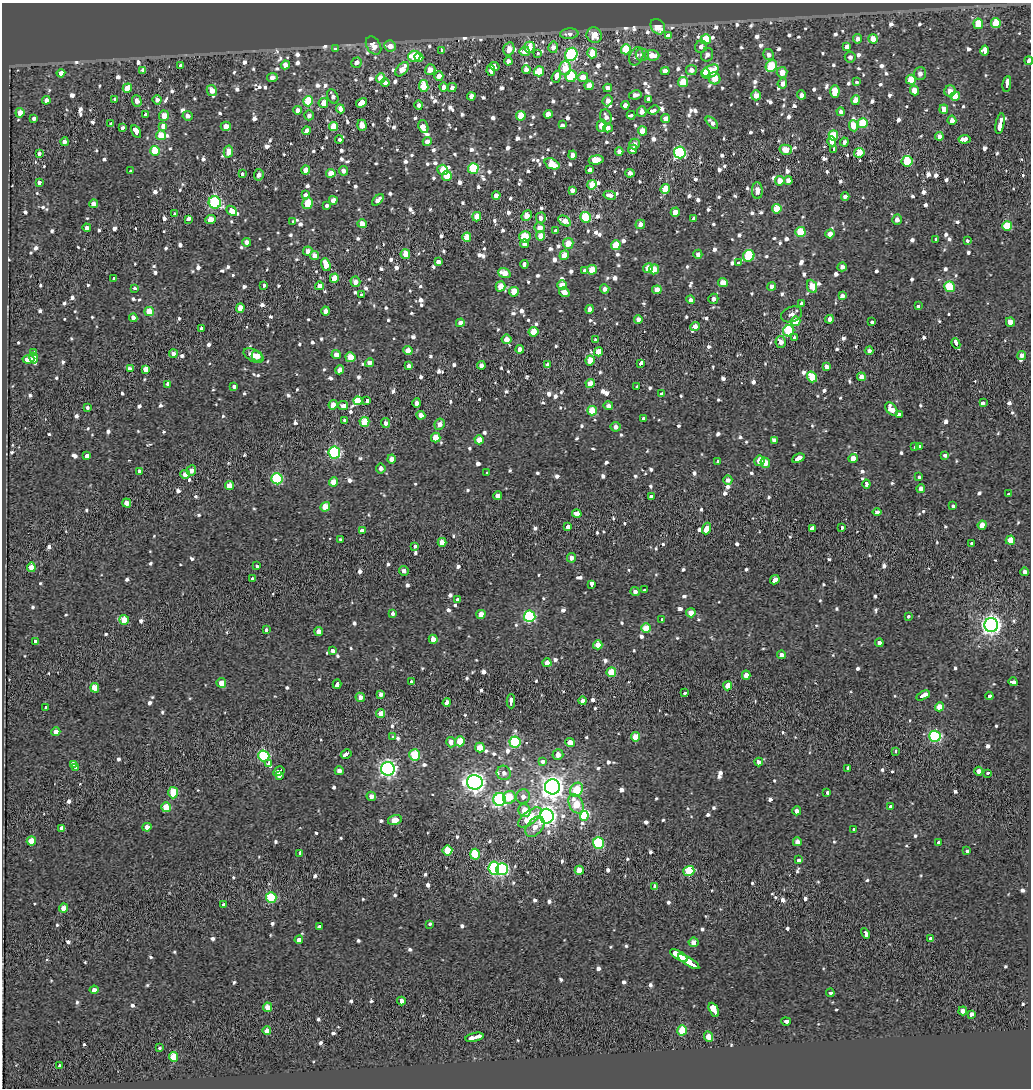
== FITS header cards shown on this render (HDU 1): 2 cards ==
NAXIS1  =                 1029
NAXIS2  =                 1086

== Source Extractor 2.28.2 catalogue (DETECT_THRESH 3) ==
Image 1029 x 1086 px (HDU 1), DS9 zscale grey, 1 PNG px = 1 image px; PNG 1033 x 1090 px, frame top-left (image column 1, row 1086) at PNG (2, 3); each listed source drawn as its Kron ellipse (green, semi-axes under 4 px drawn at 4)
Background -0.598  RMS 0.34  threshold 1.03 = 3 sigma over >= 5 px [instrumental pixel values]
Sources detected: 1239; of the 1239, the 500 brightest by FLUX_AUTO listed and drawn (739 fainter detections omitted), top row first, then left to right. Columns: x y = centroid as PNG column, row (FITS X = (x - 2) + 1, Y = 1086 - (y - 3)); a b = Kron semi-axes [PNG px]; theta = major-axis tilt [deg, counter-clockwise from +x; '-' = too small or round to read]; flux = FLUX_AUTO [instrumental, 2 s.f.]
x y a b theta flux
996 23 5 4 - 630
978 24 5 5 - 580
658 27 8 6 -52 510
569 34 9 5 5 150
594 35 8 7 - 400
668 36 4 3 - 400
706 39 5 5 - 830
858 39 5 4 - 140
873 39 5 4 - 410
374 45 10 6 -58 280
390 46 6 5 - 200
529 47 5 5 - 350
553 47 5 5 - 160
701 47 6 6 - 120
847 47 3 3 - 2500
335 48 4 3 - 820
509 49 7 5 76 250
626 49 5 5 - 880
442 50 4 3 - 190
985 50 5 4 - 1100
525 51 5 5 - 290
538 53 3 3 - 110
592 53 5 5 - 630
571 54 7 6 - 3200
642 55 6 6 - 150
652 55 7 5 -5 330
707 55 7 6 - 130
769 55 5 5 - 120
414 56 6 5 - 820
636 56 9 6 66 120
419 57 4 4 - 250
850 57 5 5 - 110
508 61 4 4 - 130
1029 61 4 3 - 480
356 63 5 5 - 160
285 65 4 4 - 210
180 66 3 3 - 170
494 66 5 3 - 580
771 66 6 5 - 1100
565 68 7 6 - 550
402 69 8 5 49 360
143 70 4 4 - 160
430 70 5 5 - 210
491 70 6 4 -82 150
526 70 4 4 - 180
691 70 5 5 - 170
539 71 5 5 - 500
665 71 4 4 - 190
710 71 9 6 32 990
782 72 5 5 - 310
61 73 4 4 - 190
705 73 4 4 - 370
920 74 6 6 - 140
439 76 5 4 - 230
571 76 6 5 - 1400
272 77 5 4 - 170
556 77 6 3 71 1200
583 77 5 4 - 350
380 78 5 4 - 410
715 78 6 6 - 420
911 80 5 5 - 580
683 82 5 5 - 660
856 82 3 3 - 340
385 83 4 4 - 180
782 83 5 4 - 140
1007 84 8 3 81 1200
589 85 5 4 - 290
424 86 6 4 -81 780
444 87 4 4 - 160
452 87 4 4 - 150
127 88 5 4 - 530
608 88 4 4 - 130
212 91 6 4 -62 210
914 91 5 4 - 380
950 91 5 5 - 180
835 92 6 4 89 530
635 95 6 4 10 110
756 95 5 5 - 230
801 95 4 4 - 120
333 96 8 5 -64 110
471 96 4 4 - 160
955 96 5 4 - 390
115 99 3 3 - 180
648 99 4 3 - 350
46 100 4 4 - 150
157 100 5 4 - 110
856 100 5 4 - 350
137 101 6 4 -71 140
308 101 5 5 - 930
608 101 6 5 - 160
323 103 5 4 - 240
362 103 6 4 33 1500
419 105 4 4 - 110
625 105 4 4 - 140
340 109 4 4 - 230
944 109 4 4 - 250
298 110 4 4 - 140
654 110 6 3 25 210
642 111 5 4 - 140
841 112 4 4 - 140
20 113 5 4 - 270
548 114 4 4 - 270
145 115 3 3 - 230
309 115 5 4 - 120
631 115 4 3 - 200
164 116 5 5 - 300
188 116 5 4 - 110
521 116 5 4 - 510
606 117 8 5 -70 120
34 118 4 3 - 380
665 118 4 4 - 180
952 120 5 4 - 150
712 123 7 4 -44 130
863 123 5 5 - 920
111 124 3 3 - 210
1000 124 10 4 79 2300
362 125 5 4 - 220
562 125 4 3 - 860
163 126 4 4 - 470
226 126 5 4 - 190
333 126 5 4 - 560
601 126 6 4 77 340
853 126 5 4 - 340
123 127 4 3 - 680
423 127 7 4 -70 2500
608 128 5 4 - 110
307 131 4 4 - 200
642 131 4 4 - 390
136 132 7 3 -59 1200
161 135 5 5 - 510
833 135 5 4 - 590
939 136 4 4 - 140
964 139 6 4 5 400
339 140 4 3 - 420
832 141 5 4 - 260
65 142 4 4 - 130
427 142 4 4 - 160
844 142 4 4 - 110
634 144 5 5 - 110
633 149 4 4 - 220
834 149 3 3 - 210
786 150 6 5 - 350
155 151 5 5 - 950
228 151 6 4 78 280
619 152 4 4 - 120
680 152 6 6 - 3500
859 153 5 4 - 460
39 154 4 3 - 120
572 155 4 4 - 180
596 160 7 4 7 450
907 161 5 5 - 1100
552 164 8 5 -23 600
473 168 5 5 - 1400
306 170 4 4 - 250
443 170 5 5 - 430
589 170 4 3 - 920
131 171 4 3 - 270
343 171 5 4 - 120
331 173 4 4 - 380
630 173 5 4 - 160
242 174 3 3 - 240
259 175 6 4 83 140
447 176 5 4 - 600
780 181 5 4 - 270
788 181 4 4 - 140
40 182 4 3 - 440
592 185 5 4 - 470
665 189 5 4 - 520
572 190 4 4 - 140
757 191 8 5 -88 170
305 195 4 3 - 200
496 195 4 4 - 220
610 195 6 4 -11 130
845 196 4 4 - 110
333 200 4 4 - 210
378 200 7 4 42 160
215 203 6 6 - 3200
307 203 6 5 - 650
93 204 4 4 - 160
326 205 4 3 - 430
777 209 5 4 - 530
232 211 6 4 -41 1400
675 212 5 4 - 330
175 214 3 3 - 470
527 216 6 4 48 340
477 217 5 4 - 320
585 217 5 5 - 1200
541 218 5 5 - 160
188 219 4 3 - 2500
210 219 5 4 - 300
694 219 4 4 - 120
897 220 5 4 - 120
565 221 7 4 -32 230
293 222 3 3 - 130
362 224 4 4 - 250
640 224 5 4 - 160
1007 226 5 5 - 720
87 228 4 4 - 140
539 228 5 5 - 260
556 231 4 3 - 270
800 232 5 5 - 870
830 234 4 4 - 190
541 236 5 4 - 300
467 237 4 4 - 430
525 237 6 5 - 740
936 239 3 3 - 180
967 240 4 3 - 130
247 242 4 4 - 130
568 243 5 5 - 320
524 244 4 4 - 130
616 245 5 5 - 570
308 251 5 4 - 150
405 254 5 5 - 560
698 254 4 4 - 110
564 255 5 4 - 350
314 256 4 4 - 220
749 256 6 5 - 1700
438 262 4 4 - 130
739 263 4 3 - 370
524 264 4 3 - 470
326 265 6 4 -72 420
842 267 4 4 - 110
648 268 5 4 - 200
654 269 5 5 - 430
592 270 5 4 - 460
585 271 4 3 - 290
504 273 6 4 -21 370
114 278 4 3 - 320
334 278 4 4 - 320
355 282 5 5 - 170
723 283 5 4 - 360
264 285 3 3 - 430
562 285 5 4 - 370
319 286 4 4 - 130
501 286 5 5 - 380
772 286 4 4 - 130
812 286 7 5 -68 500
950 287 5 5 - 960
135 289 4 3 - 270
605 289 4 4 - 130
657 290 4 4 - 250
514 292 5 4 - 540
564 292 5 4 - 180
362 294 3 3 - 170
842 296 4 4 - 150
713 299 5 5 - 120
690 300 4 4 - 110
801 304 3 3 - 230
918 306 3 3 - 330
240 308 4 4 - 300
589 309 4 4 - 180
326 311 4 4 - 180
149 312 5 4 - 470
792 314 11 7 22 130
133 318 4 4 - 140
638 319 4 4 - 130
829 319 4 4 - 130
795 321 5 4 - 480
872 322 3 3 - 270
1010 322 5 4 - 240
460 323 4 4 - 180
695 326 5 4 - 190
201 328 3 3 - 330
789 331 6 5 - 1500
533 332 5 5 - 430
794 338 3 3 - 210
506 339 5 5 - 260
595 340 3 3 - 220
781 342 6 5 - 180
956 343 5 3 - 930
520 349 4 4 - 180
408 351 4 4 - 270
869 351 4 4 - 110
33 352 4 3 - 330
598 352 4 4 - 370
173 354 4 4 - 160
336 355 4 4 - 180
1022 355 4 4 - 150
253 356 11 5 -29 260
257 356 5 5 - 270
350 357 5 5 - 370
34 358 5 4 - 350
28 359 6 3 4 800
590 360 5 4 - 460
369 363 4 4 - 120
641 363 4 3 - 660
481 365 4 4 - 160
548 365 4 4 - 180
409 366 4 4 - 120
826 366 4 4 - 150
130 369 4 3 - 500
146 369 4 3 - 960
340 370 4 4 - 180
812 377 5 5 - 600
861 377 4 4 - 210
590 383 4 4 - 240
168 384 4 3 - 540
234 386 3 3 - 250
637 386 3 3 - 140
662 394 3 3 - 360
367 400 4 3 - 510
358 401 4 4 - 4900
417 403 4 4 - 130
983 403 4 3 - 520
333 405 4 4 - 260
343 406 5 4 - 190
608 406 5 4 - 120
87 408 3 3 - 250
891 409 8 5 -50 230
592 411 5 4 - 460
899 414 4 3 - 260
421 415 4 4 - 210
644 419 3 3 - 650
345 420 3 3 - 200
364 422 5 4 - 600
385 423 5 4 - 110
440 424 6 5 - 160
616 427 5 5 - 130
436 437 5 4 - 440
479 440 4 4 - 350
774 441 4 3 - 550
919 446 4 3 - 300
915 447 3 3 - 1300
334 452 6 6 - 3100
945 455 4 3 - 270
87 456 3 3 - 1700
798 458 6 3 25 1300
853 458 4 4 - 260
392 459 4 4 - 180
718 461 4 3 - 160
759 461 5 5 - 210
765 463 5 4 - 330
381 468 5 5 - 110
191 470 5 5 - 150
139 471 3 3 - 230
487 473 4 3 - 260
185 474 4 4 - 140
919 477 3 3 - 360
277 479 5 5 - 2200
728 480 4 4 - 130
333 482 4 4 - 270
866 484 4 3 - 740
229 486 4 4 - 430
921 488 4 4 - 110
1008 494 4 3 - 290
497 496 4 4 - 150
651 497 3 3 - 690
127 503 5 4 - 190
953 506 4 3 - 340
325 507 5 4 - 500
877 512 4 4 - 120
577 514 5 4 - 150
982 525 4 4 - 360
568 527 3 3 - 1800
706 528 6 3 70 4400
812 528 4 3 - 2000
842 528 3 3 - 260
362 531 4 3 - 460
340 539 3 3 - 180
1010 540 5 4 - 390
442 542 4 4 - 330
971 543 3 3 - 170
415 546 4 3 - 170
571 558 5 4 - 110
256 566 4 3 - 170
31 567 5 4 - 310
404 571 5 4 - 110
1025 572 4 4 - 140
253 579 3 3 - 150
775 580 5 3 - 460
592 584 4 3 - 1500
645 590 3 3 - 250
635 591 4 4 - 110
457 599 3 3 - 160
393 613 3 3 - 340
691 613 4 4 - 270
481 614 5 4 - 270
530 616 6 5 - 2800
908 616 3 3 - 180
662 619 4 3 - 170
124 620 5 5 - 470
991 625 7 7 - 12000
646 628 5 4 - 460
266 630 3 3 - 290
319 632 4 4 - 190
433 639 4 4 - 200
36 642 4 3 - 1300
879 643 4 4 - 120
598 645 5 4 - 300
332 650 4 3 - 430
781 655 4 4 - 130
547 663 4 4 - 240
611 672 5 4 - 620
746 675 4 4 - 220
411 681 3 3 - 220
1013 682 4 3 - 570
221 683 5 5 - 280
337 684 4 3 - 490
728 686 4 4 - 290
95 688 4 4 - 440
685 693 3 3 - 380
381 694 4 4 - 120
923 695 7 3 28 1200
989 696 4 3 - 730
360 697 5 4 - 160
511 701 7 3 -89 800
583 701 4 4 - 120
447 703 4 4 - 200
46 707 3 3 - 370
939 707 5 4 - 320
381 714 4 4 - 280
56 732 4 4 - 210
935 736 5 5 - 3000
393 737 3 3 - 270
636 737 4 4 - 450
460 741 5 5 - 570
451 742 5 5 - 180
515 742 5 5 - 2000
570 743 5 4 - 230
480 748 5 4 - 410
896 751 3 3 - 180
346 754 6 3 30 500
415 755 5 5 - 1200
558 755 5 5 - 210
264 756 5 5 - 2400
543 761 3 3 - 260
759 762 4 3 - 620
73 764 4 3 - 430
269 764 4 3 - 2500
76 768 3 3 - 450
848 768 3 3 - 190
388 769 7 6 - 8300
279 771 6 3 31 1300
339 771 4 4 - 140
979 771 4 4 - 150
504 773 7 7 - 120
987 773 3 3 - 270
279 776 3 3 - 370
475 782 8 7 - 14000
552 787 7 7 - 19000
576 790 7 6 - 740
173 793 6 5 - 720
827 793 3 3 - 1200
371 796 5 4 - 130
523 796 7 7 - 130
509 797 6 6 - 490
500 799 6 6 - 4100
576 804 10 7 -63 600
891 806 3 3 - 280
166 807 5 4 - 520
524 810 6 6 - 330
797 811 4 4 - 120
547 816 7 7 - 11000
584 816 5 3 - 13000
530 817 14 6 38 690
395 820 7 5 14 290
147 827 4 4 - 190
535 827 12 7 51 240
62 828 4 3 - 1400
854 829 3 3 - 160
31 841 5 4 - 450
797 842 4 4 - 140
939 842 3 3 - 280
598 843 5 5 - 2000
447 850 5 5 - 610
967 851 3 3 - 230
300 853 4 3 - 360
475 854 5 5 - 1000
798 860 4 3 - 240
494 868 6 5 - 2600
502 869 6 5 - 3900
579 870 4 4 - 370
689 871 5 5 - 1000
655 886 4 4 - 120
271 898 5 5 - 1700
224 905 3 3 - 460
63 908 4 4 - 230
430 924 4 3 - 130
319 927 3 3 - 490
865 933 5 3 - 900
931 938 3 3 - 310
299 940 4 4 - 180
694 942 5 5 - 190
679 955 10 3 -31 2500
689 962 12 3 -32 5100
94 990 4 4 - 120
830 993 4 3 - 330
401 1001 4 4 - 160
268 1007 5 4 - 340
714 1010 7 3 -63 6800
963 1011 4 4 - 140
971 1015 3 3 - 1900
786 1021 5 3 - 370
682 1030 5 5 - 760
267 1031 4 4 - 170
474 1037 9 3 13 2200
708 1037 5 4 - 250
159 1048 3 3 - 130
174 1057 5 4 - 610
59 1066 3 3 - 180
At the frame edge (FLAGS 8, measured only in part): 1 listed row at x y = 1029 61
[739 fainter detections neither listed nor drawn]